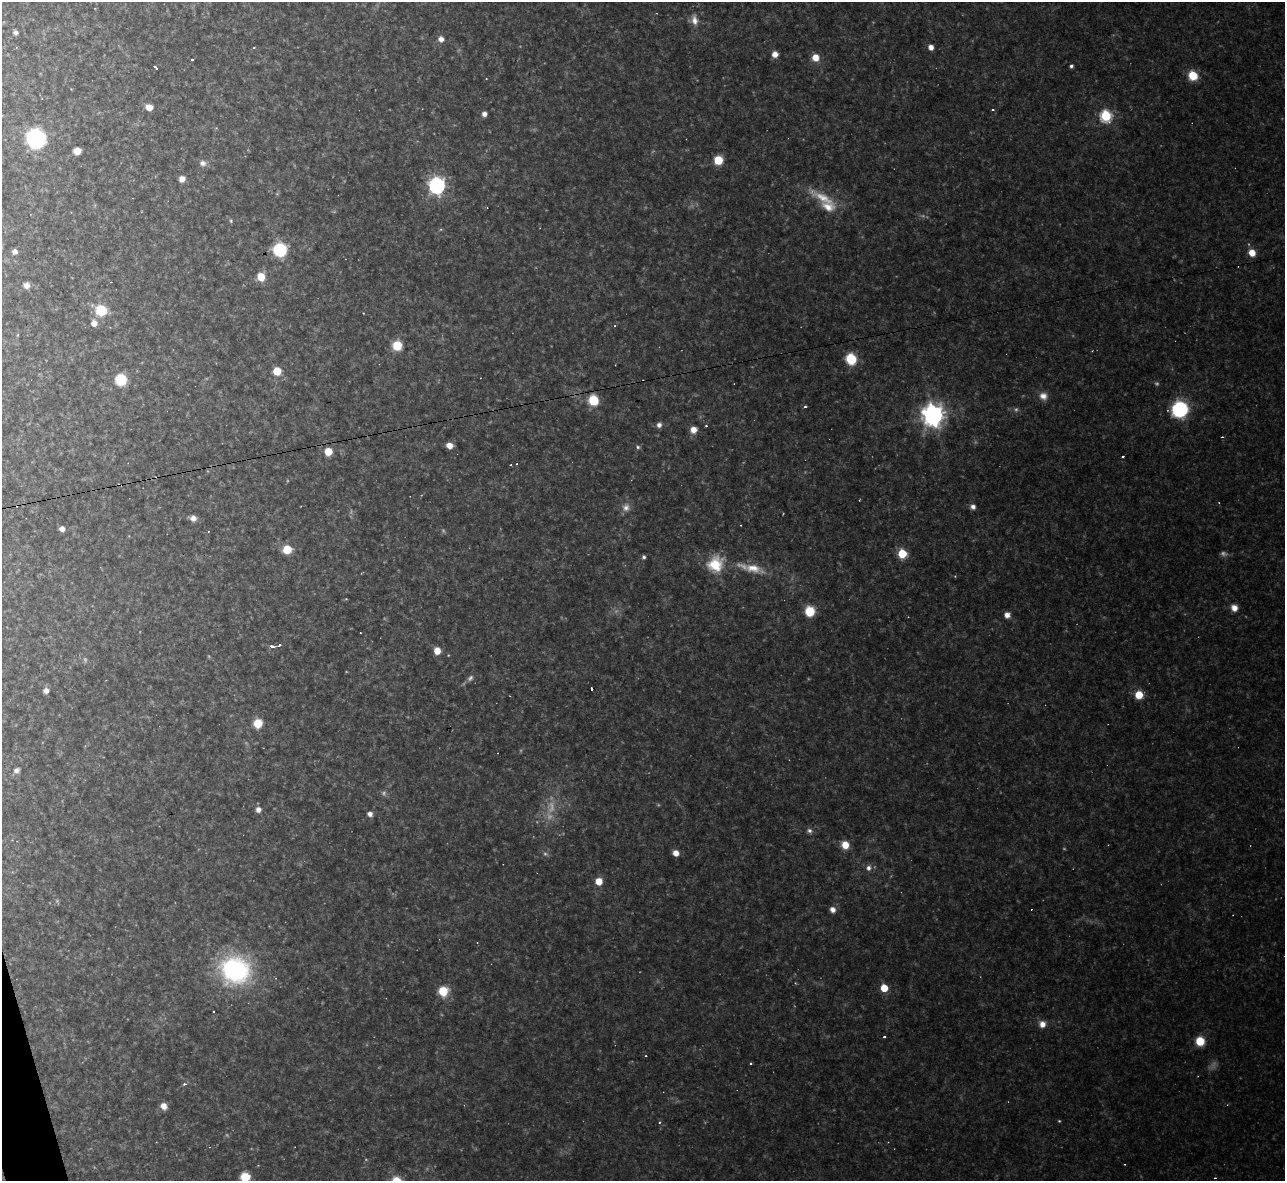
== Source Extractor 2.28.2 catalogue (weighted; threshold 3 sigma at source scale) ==
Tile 7 of 4 x 4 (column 3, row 2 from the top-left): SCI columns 2567-3849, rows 2499-3677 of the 5132 x 5115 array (HDU 1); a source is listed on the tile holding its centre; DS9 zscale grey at full resolution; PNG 1287 x 1183 px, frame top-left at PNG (2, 2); no overlay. Shown black and unused: <1% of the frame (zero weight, under 2 of 3 exposures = <1% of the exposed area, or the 3 px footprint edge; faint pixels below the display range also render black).
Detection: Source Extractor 2.28.2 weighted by HDU 2 'WHT'; one run over the whole footprint, this tile lists its part. Background 0.175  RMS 0.015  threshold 0.0657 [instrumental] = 3 sigma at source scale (4.5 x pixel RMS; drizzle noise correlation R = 1.50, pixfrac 1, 0.05/0.05 arcsec/px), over >= 5 px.
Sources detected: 105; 10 too faint to see at this stretch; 10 cosmic-ray / hot-pixel residue — not listed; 1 inside a brighter listed object's ellipse — not listed separately; the other 84 listed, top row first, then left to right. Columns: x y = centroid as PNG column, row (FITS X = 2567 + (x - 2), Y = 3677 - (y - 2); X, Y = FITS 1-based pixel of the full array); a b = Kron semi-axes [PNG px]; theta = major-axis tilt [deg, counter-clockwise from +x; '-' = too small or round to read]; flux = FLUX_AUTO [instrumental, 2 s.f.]
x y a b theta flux
694 20 13 9 -80 11
16 33 5 5 - 4.3
441 39 7 6 - 8.3
931 47 5 5 - 8.9
775 54 6 6 - 11
815 57 7 7 - 18
192 60 3 3 - 3.5
1071 66 4 4 - 3.5
155 67 3 3 - 13
1193 76 8 7 - 38
149 107 6 5 - 15
484 114 5 5 - 6.8
1106 116 6 6 - 170
36 138 15 14 - 160
77 151 6 5 - 20
718 160 6 6 - 44
203 163 9 7 -53 6.5
182 179 6 5 - 11
437 185 7 7 - 460
823 198 46 10 -29 36
231 221 5 5 - 2
280 250 8 8 - 130
15 252 5 5 - 6.9
1252 253 7 6 - 17
261 277 7 7 - 25
26 285 6 6 - 9.2
101 310 7 7 - 66
94 323 7 7 - 10
615 326 4 3 - 1.4
18 335 5 3 - 1.5
397 345 6 6 - 54
851 359 7 6 - 81
277 371 6 6 - 31
121 379 7 7 - 68
1043 396 11 10 - 11
593 400 7 6 - 61
805 407 3 3 - 4.2
1180 409 8 8 - 300
933 415 8 8 - 1200
659 425 6 6 - 5.8
693 430 7 6 - 13
449 445 6 5 - 13
638 447 6 5 - 2.9
328 451 6 6 - 26
1123 456 3 2 - 2.5
626 507 11 11 - 10
973 507 6 6 - 6.2
193 518 7 7 - 7.4
62 529 5 5 - 8
287 549 7 7 - 34
902 554 5 5 - 79
644 557 5 4 - 3.1
715 564 20 18 58 43
753 568 29 11 -15 27
1234 608 7 6 - 12
810 611 8 7 - 42
1007 615 6 6 - 9.8
279 645 4 3 - 1.7
272 647 5 3 - 7.3
437 651 6 6 - 18
46 691 6 6 - 7.4
1139 695 6 6 - 31
258 723 6 6 - 40
16 770 7 6 - 5.8
258 810 7 6 - 7.3
370 814 6 5 - 6.6
809 831 8 6 -17 4.5
845 845 7 6 - 22
676 853 6 5 - 12
868 868 6 6 - 5.9
599 881 6 6 - 20
833 909 6 6 - 8.1
235 970 34 30 -21 200
884 988 5 5 - 39
443 991 8 8 - 38
1042 1024 8 8 - 11
884 1037 3 3 - 2.7
1200 1041 6 6 - 43
646 1056 2 2 - 1.7
185 1084 5 4 - 3.1
164 1106 7 6 - 11
1059 1121 4 4 - 1.4
245 1177 7 6 - 41
1215 1178 3 2 - 1.2
Isophote crosses this tile's border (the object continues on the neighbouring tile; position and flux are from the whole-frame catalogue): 1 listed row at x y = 245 1177